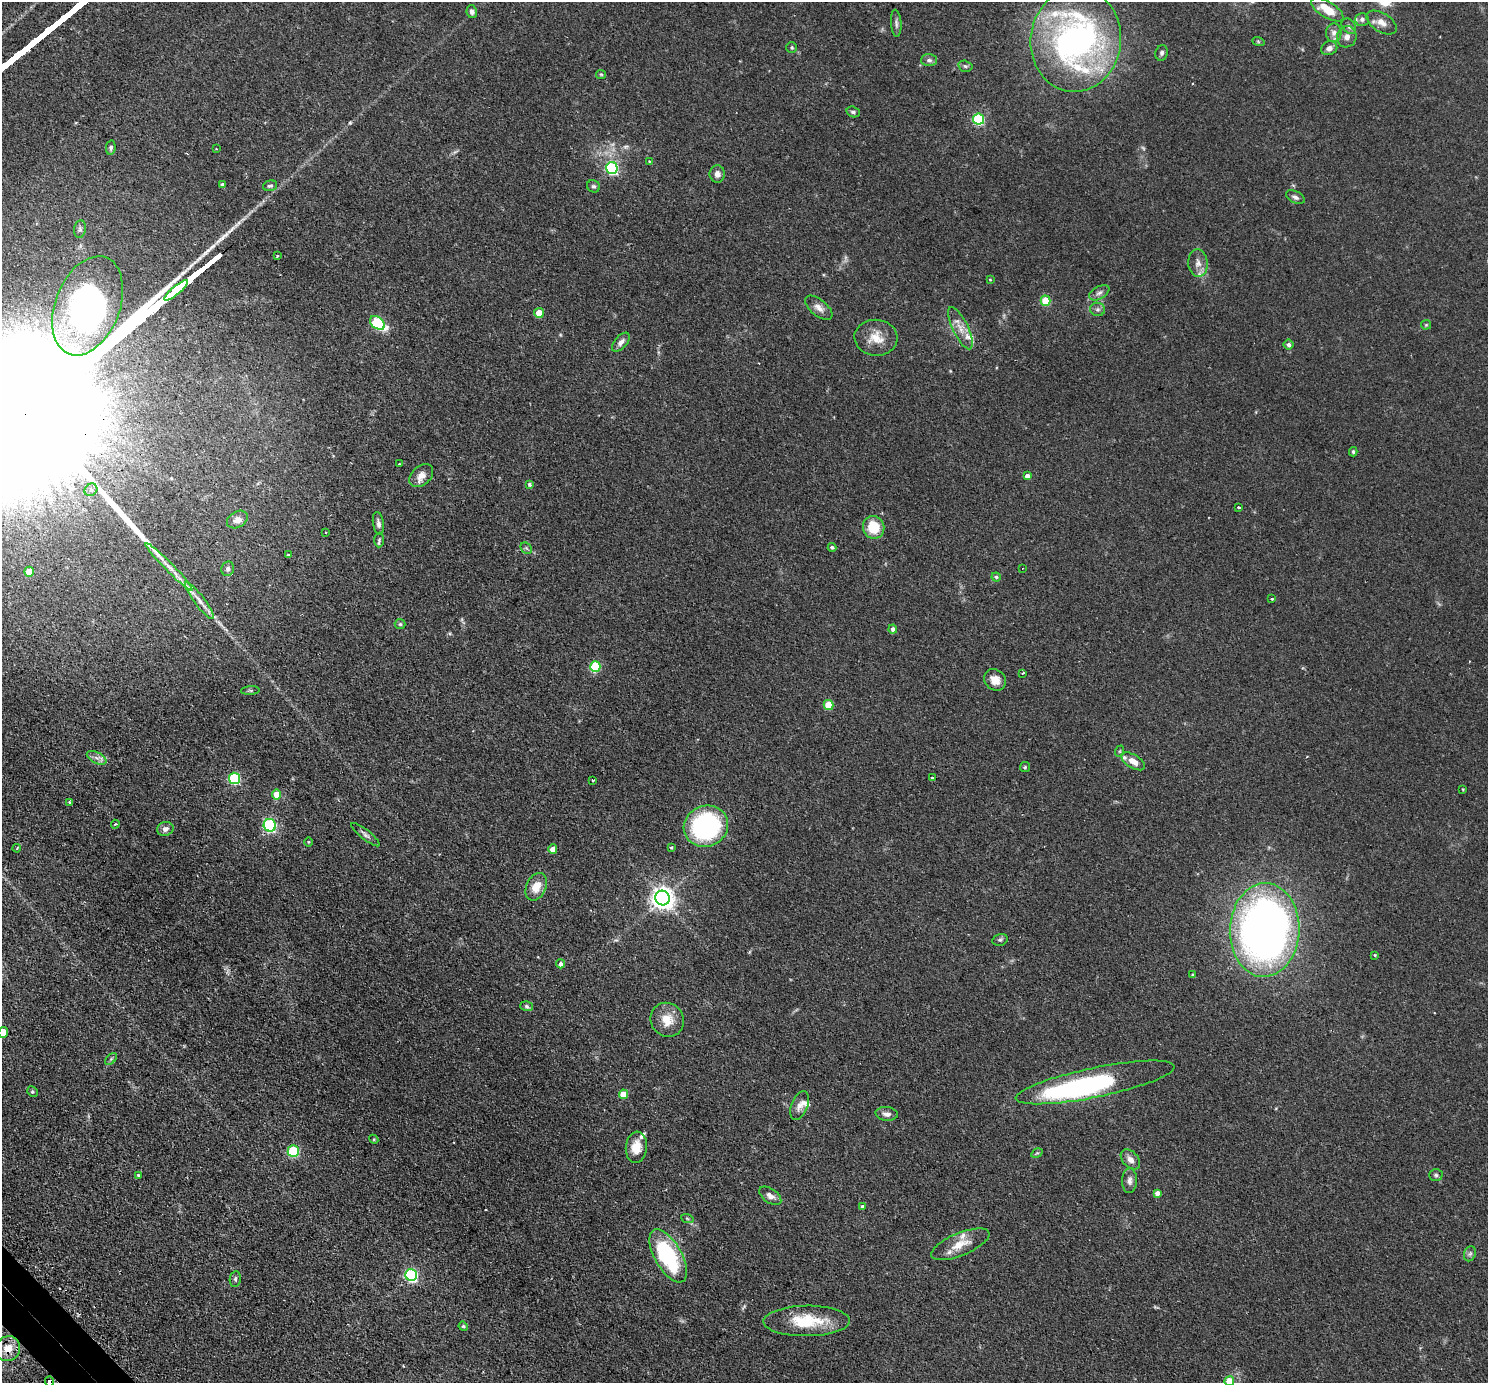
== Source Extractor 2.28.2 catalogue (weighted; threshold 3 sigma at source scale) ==
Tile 7 of 4 x 4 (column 3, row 2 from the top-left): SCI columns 3022-4507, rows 2948-4328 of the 6041 x 6039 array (HDU 1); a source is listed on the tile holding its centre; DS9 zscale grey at full resolution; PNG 1490 x 1385 px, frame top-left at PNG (2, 2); each listed source drawn as its Kron ellipse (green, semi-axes under 4 px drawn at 4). Shown black and unused: <1% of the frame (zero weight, under 2 of 3 exposures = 4% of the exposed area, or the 3 px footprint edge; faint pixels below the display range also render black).
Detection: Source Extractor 2.28.2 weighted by HDU 2 'WHT'; one run over the whole footprint, this tile lists its part. Background 0.0806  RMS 0.0067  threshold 0.0301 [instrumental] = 3 sigma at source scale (4.5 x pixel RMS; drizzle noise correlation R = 1.50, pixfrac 1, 0.05/0.05 arcsec/px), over >= 5 px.
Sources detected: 146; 1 too faint to see at this stretch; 3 inside a brighter object's white glare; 2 cosmic-ray / hot-pixel residue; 1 long thin detection or spike segment (spike, bleed or trail) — neither listed nor drawn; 9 inside a brighter listed object's ellipse — not listed separately; the other 130 listed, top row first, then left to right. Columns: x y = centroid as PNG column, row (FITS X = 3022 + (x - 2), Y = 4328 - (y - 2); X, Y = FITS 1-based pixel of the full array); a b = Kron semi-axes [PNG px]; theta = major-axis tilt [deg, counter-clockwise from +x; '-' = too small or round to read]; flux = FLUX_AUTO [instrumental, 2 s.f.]
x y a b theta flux
1327 10 18 8 -32 13
472 12 6 5 - 2
1362 19 7 6 - 1.9
1382 22 17 9 -32 5.2
896 23 14 5 -85 2
1349 26 8 6 -51 2
1334 33 9 7 88 3
1347 37 10 9 - 3.9
1076 40 52 45 82 220
1258 41 6 4 -20 0.82
792 47 5 5 - 1
1329 48 8 7 - 3.3
1162 53 8 6 76 1.5
929 60 8 6 -1 1.9
965 66 7 5 -15 1.3
601 74 5 4 - 0.67
853 112 7 5 -18 1.4
978 119 5 5 - 64
111 147 7 4 79 1.3
216 149 3 2 - 0.42
649 161 4 3 - 0.55
612 168 6 5 - 91
717 174 8 7 - 3.4
222 185 4 3 - 1.8
270 186 7 5 15 1.2
593 186 7 6 - 1.4
1295 197 10 6 -27 2.1
80 229 9 6 82 1.5
277 256 3 3 - 1.3
1198 263 14 9 -85 4.5
990 279 4 2 - 0.43
176 290 15 3 40 1900
1099 293 11 6 29 2.4
1045 301 5 5 - 24
88 306 52 32 69 180
819 308 16 8 -39 4.3
1098 309 7 6 - 1.8
539 313 5 5 - 12
377 323 8 6 -39 59
1426 325 5 5 - 0.73
960 328 23 7 -64 6.9
876 338 21 18 -5 11
621 342 11 6 50 3
1289 345 5 5 - 1.7
1353 452 5 3 - 0.98
399 464 2 2 - 0.52
421 476 13 9 43 4.7
1027 476 4 4 - 3.4
529 484 4 4 - 1.2
91 490 7 5 43 1.7
1238 507 3 3 - 1.3
237 520 11 8 31 3.5
378 523 11 5 -81 2.4
874 527 11 10 - 17
326 532 3 2 - 0.48
379 540 7 5 89 1.2
832 547 4 4 - 1.2
526 548 6 5 - 0.98
288 555 3 3 - 1.3
169 567 33 4 -45 6.8
1023 568 2 2 - 0.57
228 569 7 6 - 1.9
29 572 5 4 - 12
996 577 4 4 - 1
1272 599 3 2 - 0.62
199 601 23 5 -53 5
400 624 5 5 - 1
893 629 4 4 - 2.4
595 667 5 5 - 42
1023 673 3 2 - 0.5
995 680 11 10 - 6.5
250 691 9 4 4 1
828 705 5 5 - 18
1120 751 6 3 71 0.71
97 758 10 5 -26 2.8
1133 761 13 6 -31 5.2
1025 767 5 5 - 0.81
235 778 5 5 - 59
932 778 3 3 - 0.73
593 780 3 3 - 1.4
1463 789 3 3 - 0.5
276 795 5 4 - 11
70 802 4 3 - 0.85
115 824 4 3 - 0.72
270 825 6 6 - 96
706 826 22 20 22 84
165 829 8 7 - 2.6
365 835 17 5 -39 2.3
308 842 4 3 - 0.55
671 847 4 3 - 0.77
17 848 4 3 - 0.68
553 849 4 4 - 5.9
536 887 14 10 65 8.9
662 898 7 7 - 510
1265 930 47 35 87 400
1000 940 8 5 14 1.4
1375 955 4 4 - 0.62
560 964 4 4 - 2.2
1193 975 4 4 - 0.71
526 1006 6 5 - 1.2
667 1020 17 16 - 11
3 1032 5 5 - 15
111 1059 7 4 45 1.1
1095 1082 81 14 12 86
32 1092 6 5 - 0.95
623 1094 5 4 - 11
799 1105 15 8 67 3.9
887 1114 11 7 -6 3
374 1139 5 4 - 0.75
636 1147 15 10 84 9.2
293 1151 5 5 - 50
1037 1153 6 4 31 0.79
1130 1159 11 7 -46 4
138 1175 4 3 - 0.61
1436 1175 7 5 -2 1.3
1129 1181 12 7 88 3.1
1157 1193 4 4 - 2.8
770 1196 12 7 -36 3.1
862 1207 4 4 - 2
687 1218 6 4 -20 0.96
960 1244 31 11 23 11
1470 1254 8 6 68 1.5
668 1256 30 13 -60 60
411 1275 6 5 - 110
235 1279 8 5 81 1.4
807 1321 43 15 0 27
463 1326 5 3 - 0.66
8 1349 13 12 - 9.2
49 1381 5 3 - 2.4
1229 1381 5 4 - 17
Overlapping masked pixels (flux is a lower limit): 2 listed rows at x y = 8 1349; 49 1381
Isophote crosses this tile's border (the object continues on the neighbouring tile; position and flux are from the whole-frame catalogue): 3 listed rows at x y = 3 1032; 49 1381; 1229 1381